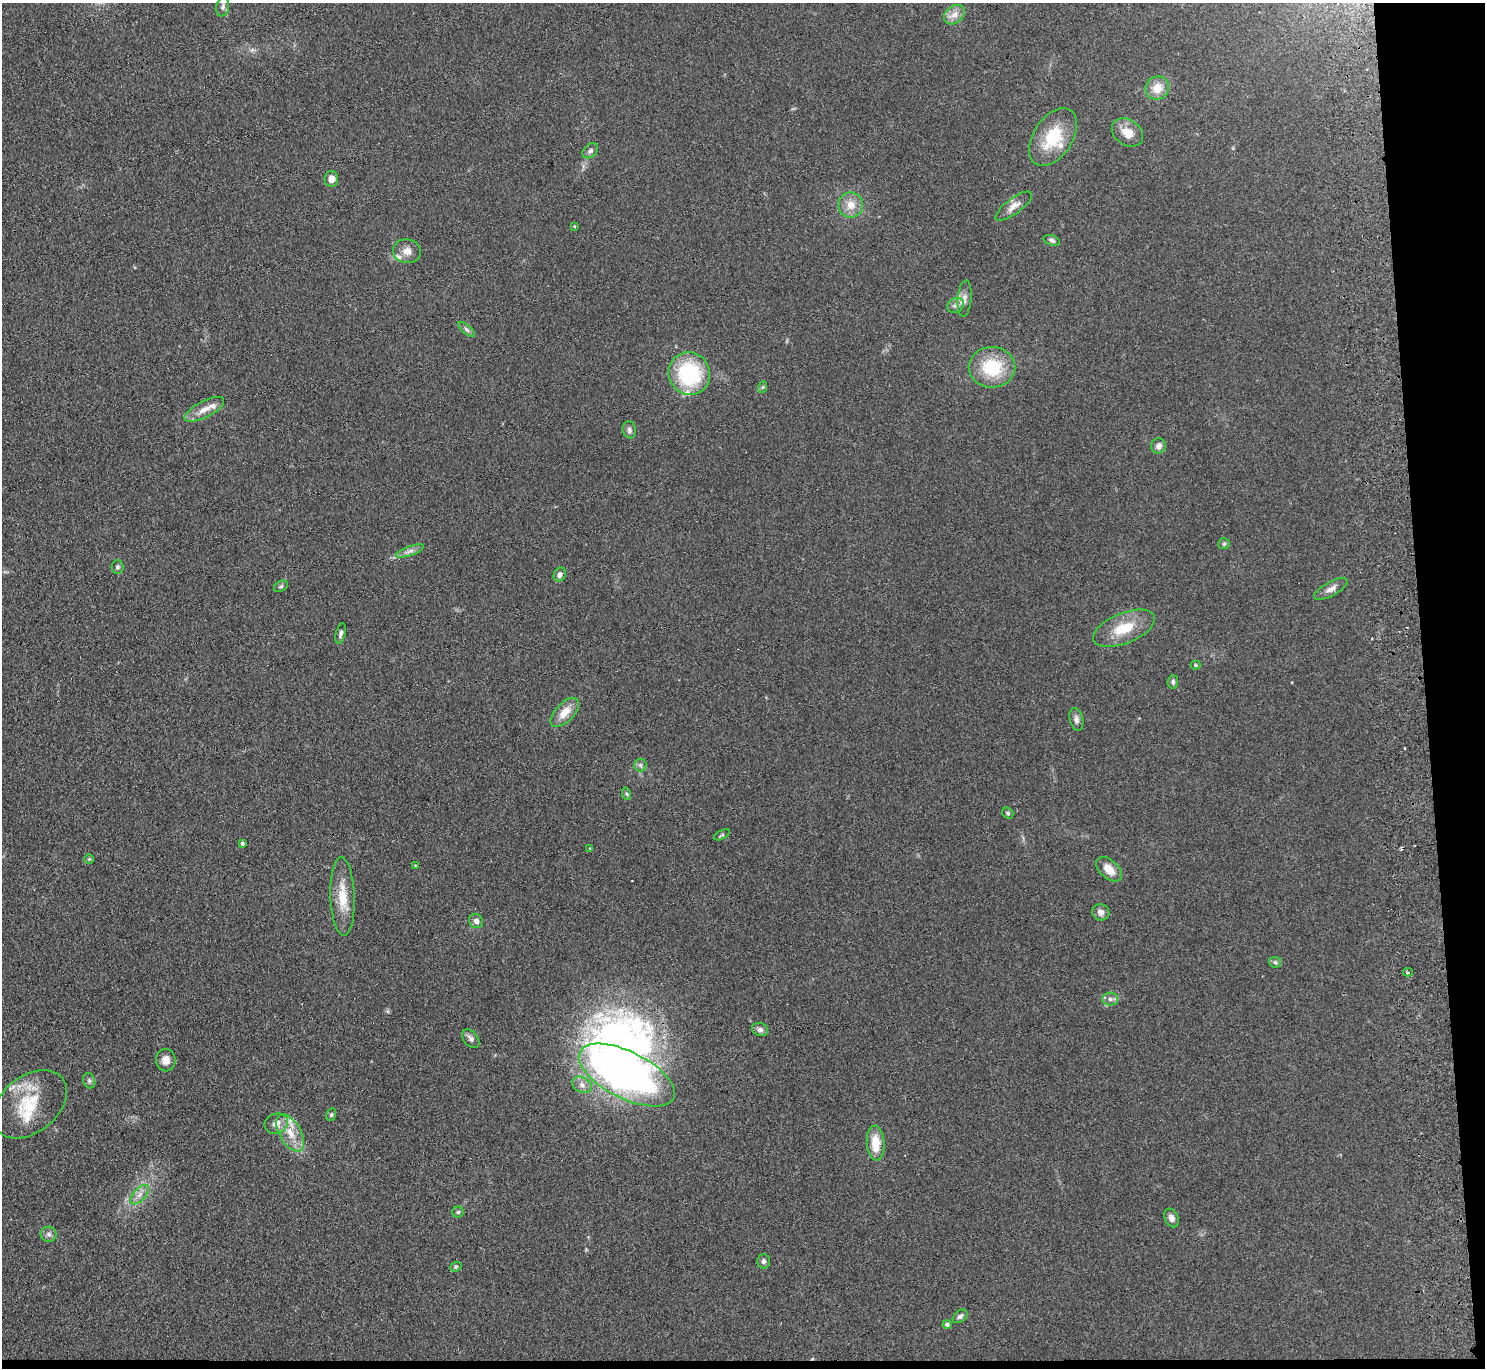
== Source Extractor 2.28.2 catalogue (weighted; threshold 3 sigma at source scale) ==
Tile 9 of 3 x 3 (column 3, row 3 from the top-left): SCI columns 3022-4504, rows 203-1568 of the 4560 x 4425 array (HDU 1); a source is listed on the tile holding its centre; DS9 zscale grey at full resolution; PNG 1487 x 1370 px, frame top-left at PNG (2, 3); each listed source drawn as its Kron ellipse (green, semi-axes under 4 px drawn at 4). Shown black and unused: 5% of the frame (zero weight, under 2 of 3 exposures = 3% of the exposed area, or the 3 px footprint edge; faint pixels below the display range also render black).
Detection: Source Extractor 2.28.2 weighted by HDU 2 'WHT'; one run over the whole footprint, this tile lists its part. Background 0.155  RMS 0.011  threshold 0.0494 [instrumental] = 3 sigma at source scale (4.5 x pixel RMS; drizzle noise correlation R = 1.50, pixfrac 1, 0.05/0.05 arcsec/px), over >= 5 px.
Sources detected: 75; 1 inside a brighter object's white glare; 2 cosmic-ray / hot-pixel residue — neither listed nor drawn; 5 inside a brighter listed object's ellipse — not listed separately; the other 67 listed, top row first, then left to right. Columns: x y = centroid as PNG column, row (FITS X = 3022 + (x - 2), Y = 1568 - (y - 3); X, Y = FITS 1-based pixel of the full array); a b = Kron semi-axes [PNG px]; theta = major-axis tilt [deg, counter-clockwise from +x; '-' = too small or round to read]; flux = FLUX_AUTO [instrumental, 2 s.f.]
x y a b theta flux
223 7 9 6 77 3.6
954 15 11 8 40 8.4
1157 88 12 11 - 15
1127 132 17 12 -34 15
1053 137 32 19 57 46
590 151 9 6 42 3.1
331 179 8 7 - 7.1
851 205 12 12 - 13
1014 206 22 7 37 8.6
574 226 3 2 - 1.4
1052 240 8 5 -19 2.6
407 251 14 12 -7 9.3
965 298 18 7 85 6.3
956 305 9 7 29 4.6
466 329 10 4 -40 2.6
992 367 23 20 0 51
689 373 21 20 - 92
763 387 6 4 70 1.5
204 409 22 8 27 12
629 430 8 6 -75 3.5
1159 446 8 7 - 6.1
1224 544 6 5 - 1.7
410 551 15 4 20 4.7
117 567 7 6 - 2.5
560 574 7 5 62 4.4
281 586 7 5 29 1.8
1331 589 18 7 29 6.5
1124 628 33 15 22 32
341 634 10 5 74 3
1196 665 5 4 - 1.3
1173 682 7 5 87 2.4
565 712 18 9 46 15
1076 719 11 6 -76 4.3
640 765 6 6 - 2.7
627 794 6 4 -71 1.5
1008 813 6 5 - 1.8
722 835 8 3 28 1.6
242 843 4 3 - 2.4
590 848 3 2 - 1
89 859 5 5 - 1.3
415 865 4 3 - 0.95
1109 869 15 9 -42 14
343 896 39 12 -88 26
1101 912 9 8 - 5.2
476 921 7 7 - 5.2
1275 962 6 5 - 2
1408 972 5 3 - 3.5
1110 999 8 6 -5 3.8
760 1030 8 6 -22 4.1
471 1039 10 7 -49 4.4
166 1060 11 10 - 9.4
627 1075 52 23 -27 600
89 1081 8 6 -70 2.6
582 1085 10 7 -28 5.9
30 1104 42 28 39 54
331 1115 6 5 - 1.9
276 1124 12 9 24 8.1
290 1133 20 10 -60 19
876 1143 17 9 -86 23
140 1195 12 6 49 6.3
458 1212 5 5 - 1.9
1171 1218 10 6 -65 5
49 1234 8 7 - 3.5
764 1261 7 6 - 2.9
456 1267 6 4 22 1.4
960 1316 8 5 40 3.1
947 1325 4 4 - 2.7